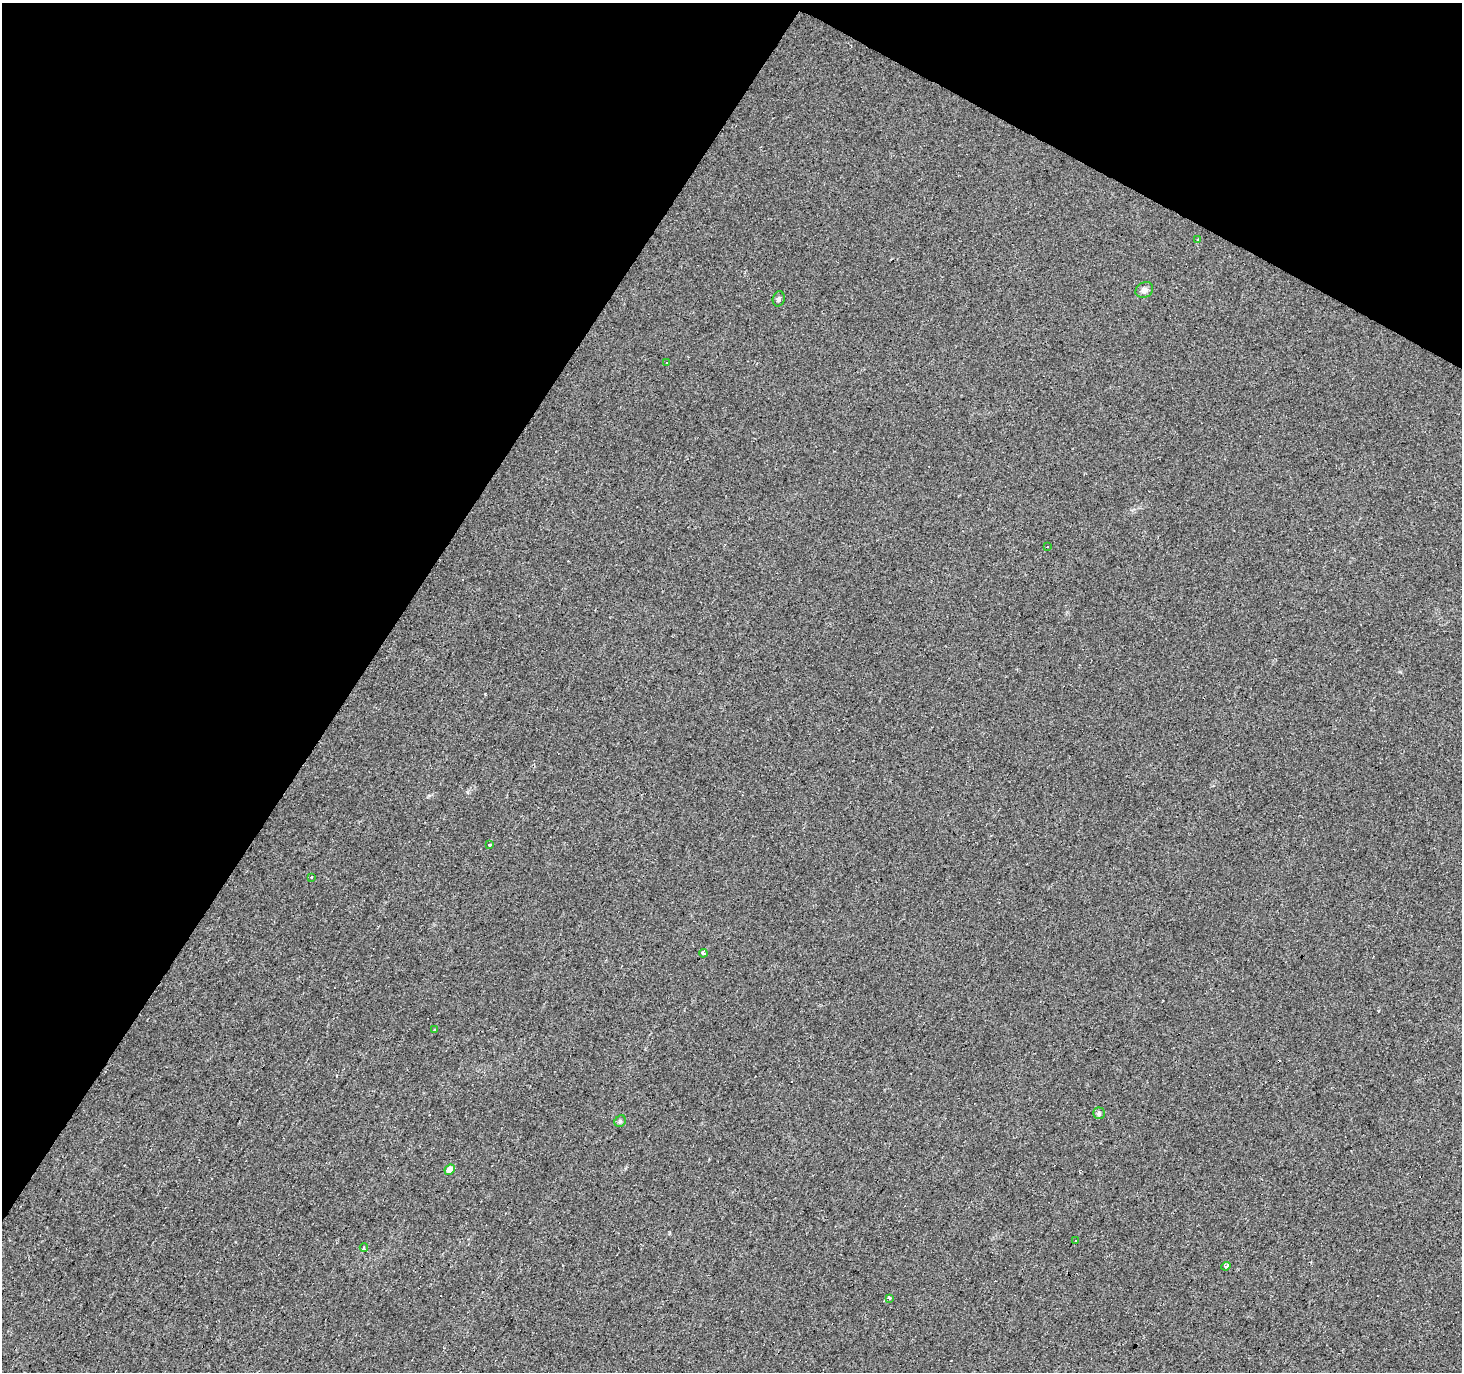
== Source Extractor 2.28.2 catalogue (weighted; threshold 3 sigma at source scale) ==
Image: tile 2 of 4 x 4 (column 2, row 1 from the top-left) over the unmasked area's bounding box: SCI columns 1461-2920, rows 4297-5666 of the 5844 x 5921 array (HDU 1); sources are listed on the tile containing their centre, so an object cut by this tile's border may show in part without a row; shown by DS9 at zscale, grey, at full resolution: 1 PNG px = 1 image px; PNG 1464 x 1374 px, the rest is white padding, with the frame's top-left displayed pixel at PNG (2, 3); every listed detection drawn as its Kron ellipse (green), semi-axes under 4 PNG px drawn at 4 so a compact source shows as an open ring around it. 31% of this frame is shown black and not used: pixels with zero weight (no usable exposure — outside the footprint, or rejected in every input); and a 3 px margin inside the footprint's outer edge (the drizzle kernel's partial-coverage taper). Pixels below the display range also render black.
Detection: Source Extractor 2.28.2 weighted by HDU 2 'WHT'; one run over the whole footprint, this tile lists its part. Background 0.0217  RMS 0.0064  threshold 0.0287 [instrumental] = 3 sigma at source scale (4.5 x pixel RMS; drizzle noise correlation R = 1.50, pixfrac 1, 0.0396/0.0396 arcsec/px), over >= 5 px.
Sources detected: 27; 11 cosmic-ray / hot-pixel residue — neither listed nor drawn; the other 16 listed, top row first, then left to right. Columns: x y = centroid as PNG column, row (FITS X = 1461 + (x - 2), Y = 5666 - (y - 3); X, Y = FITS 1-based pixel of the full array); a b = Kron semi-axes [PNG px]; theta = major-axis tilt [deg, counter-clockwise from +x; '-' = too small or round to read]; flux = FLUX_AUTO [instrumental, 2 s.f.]
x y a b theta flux
1198 239 3 3 - 0.66
1144 290 9 7 31 2.8
779 299 8 6 75 1.5
667 363 3 3 - 1.2
1047 547 3 3 - 1.6
490 844 3 3 - 3.5
312 877 3 3 - 1.6
703 953 4 3 - 1.6
434 1030 3 2 - 0.85
1099 1113 6 6 - 1.3
620 1121 6 5 - 1.3
450 1170 5 4 - 6.6
1076 1241 3 2 - 1.1
364 1247 4 3 - 0.87
1226 1266 5 3 - 1.7
890 1298 3 3 - 7.6